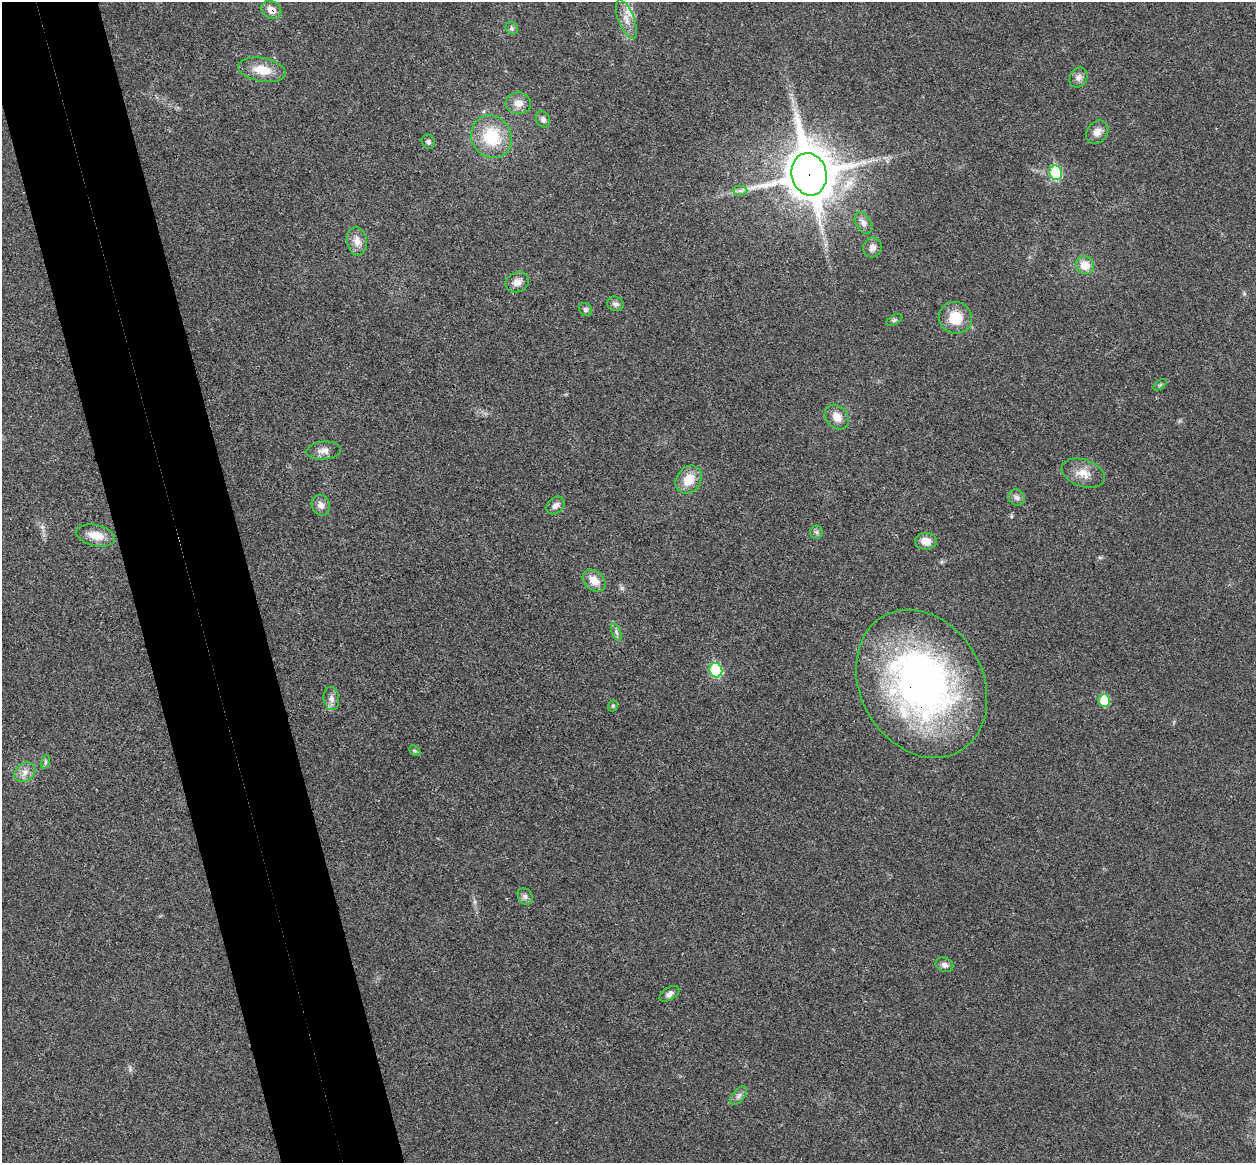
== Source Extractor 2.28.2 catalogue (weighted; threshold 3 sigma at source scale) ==
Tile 11 of 4 x 4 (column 3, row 3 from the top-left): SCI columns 2567-3820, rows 1321-2481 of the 5134 x 5077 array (HDU 1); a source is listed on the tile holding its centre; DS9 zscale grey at full resolution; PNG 1258 x 1165 px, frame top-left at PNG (2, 2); each listed source drawn as its Kron ellipse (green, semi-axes under 4 px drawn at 4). Shown black and unused: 10% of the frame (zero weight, under 3 of 4 exposures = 6% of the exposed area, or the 3 px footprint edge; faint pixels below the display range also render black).
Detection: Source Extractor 2.28.2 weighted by HDU 2 'WHT'; one run over the whole footprint, this tile lists its part. Background 0.0227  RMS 0.0047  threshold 0.0209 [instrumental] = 3 sigma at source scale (4.5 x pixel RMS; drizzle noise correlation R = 1.50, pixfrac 1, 0.05/0.05 arcsec/px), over >= 5 px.
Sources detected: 47; all 47 listed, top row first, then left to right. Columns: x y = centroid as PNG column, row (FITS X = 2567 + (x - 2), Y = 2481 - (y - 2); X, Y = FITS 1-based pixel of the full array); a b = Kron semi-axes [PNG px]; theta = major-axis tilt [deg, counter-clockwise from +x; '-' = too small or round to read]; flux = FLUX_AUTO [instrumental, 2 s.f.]
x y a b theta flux
271 10 10 8 -33 4
626 19 21 8 -69 5.1
512 28 7 5 -48 1.1
262 70 24 12 -10 9.4
1078 78 10 8 58 2.3
518 103 13 11 -3 4.4
543 119 8 6 -66 1.5
1097 132 13 10 53 3.5
491 137 22 20 -60 20
428 142 7 6 - 1.3
1056 173 7 6 - 30
809 174 21 17 -76 1900
740 190 7 5 0 1.3
863 223 12 7 -61 2.5
357 241 14 10 -83 4.3
872 247 10 9 - 2.6
1085 265 9 8 - 7.2
517 282 12 10 22 3.6
615 304 8 7 - 1.7
586 309 7 6 - 1.2
955 318 17 16 - 11
894 320 8 4 27 0.88
1160 385 7 4 36 0.73
837 417 13 10 -47 4.9
324 451 17 9 4 3.2
1083 473 22 13 -19 6.4
689 480 15 12 51 8.1
1017 497 9 7 -44 1.8
321 505 11 9 -65 2.6
556 505 10 7 43 2.2
816 532 7 6 - 1
96 535 20 10 -13 6.4
926 541 11 8 -3 4.7
594 581 13 9 -41 5.4
616 632 9 4 -68 1.3
716 670 7 6 - 33
922 684 78 61 -61 200
331 699 12 7 -84 2.5
1104 700 6 6 - 12
613 706 6 4 70 0.7
415 751 6 4 -44 0.72
45 762 7 4 71 0.88
25 772 11 9 36 3.2
525 896 9 7 -57 1.6
944 965 9 7 -24 1.9
669 994 11 6 32 2
739 1096 11 6 49 1.7
Overlapping masked pixels (flux is a lower limit): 3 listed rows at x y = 271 10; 809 174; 922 684